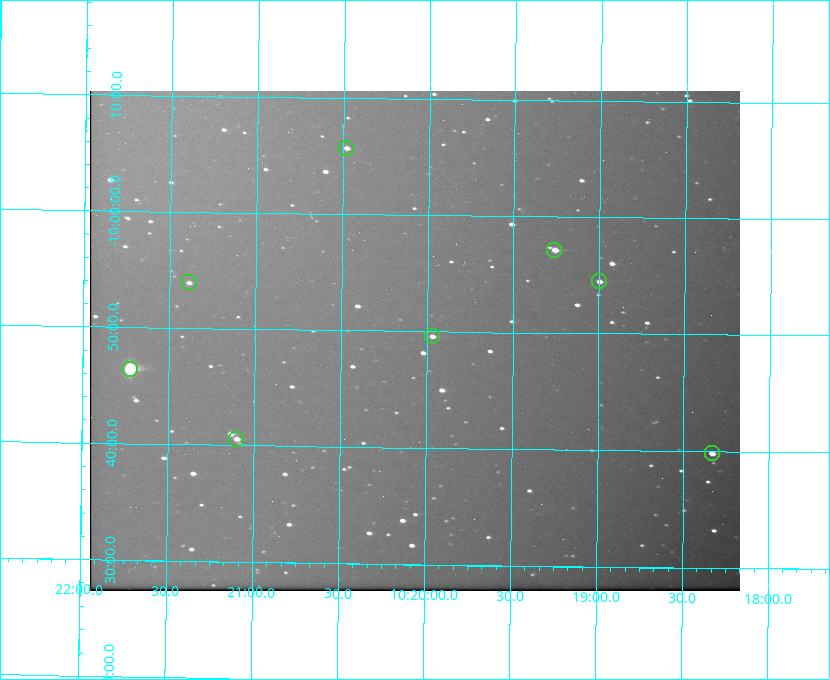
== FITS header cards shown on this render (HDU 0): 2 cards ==
NAXIS1  =                  650 / Width of table row in bytes
NAXIS2  =                  500 / Number of rows in table

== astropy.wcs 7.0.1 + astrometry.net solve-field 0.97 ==
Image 650 x 500 px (HDU 0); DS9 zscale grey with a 90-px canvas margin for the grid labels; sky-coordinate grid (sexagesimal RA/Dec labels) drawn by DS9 from the SOLVED WCS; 8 Tycho-2 reference stars matched to detected sources circled (green)
Header WCS: none
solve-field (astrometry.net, Tycho-2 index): SOLVED blind (the file carries no WCS)
Solved WCS: RA---TAN-SIP/DEC--TAN-SIP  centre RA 10:20:04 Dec -09:49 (155.02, -9.82 deg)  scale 5.16 arcsec/px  FOV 55.9' x 43.0'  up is +179 deg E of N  parity flipped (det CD > 0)
(file carries no celestial WCS; the grid is the blind solution)
Tycho-2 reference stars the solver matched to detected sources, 8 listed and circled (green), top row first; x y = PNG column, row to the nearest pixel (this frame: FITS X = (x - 90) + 1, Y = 500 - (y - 91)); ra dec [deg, ICRS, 3 dp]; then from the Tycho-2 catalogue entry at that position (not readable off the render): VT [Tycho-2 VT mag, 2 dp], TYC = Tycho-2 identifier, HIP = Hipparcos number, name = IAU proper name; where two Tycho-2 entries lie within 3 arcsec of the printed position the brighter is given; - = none
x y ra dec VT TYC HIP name
346 148 155.120 -10.095 10.96 5493-78-1 - -
554 250 154.815 -9.952 9.91 5490-258-1 50532 -
599 281 154.750 -9.908 10.76 5490-212-1 - -
189 282 155.347 -9.899 11.51 5490-199-1 - -
432 336 154.992 -9.826 10.90 5490-153-1 - -
130 369 155.431 -9.774 8.41 5490-124-1 50747 -
236 439 155.275 -9.676 10.79 5490-27-1 - -
712 453 154.583 -9.663 10.90 5490-13-1 - -